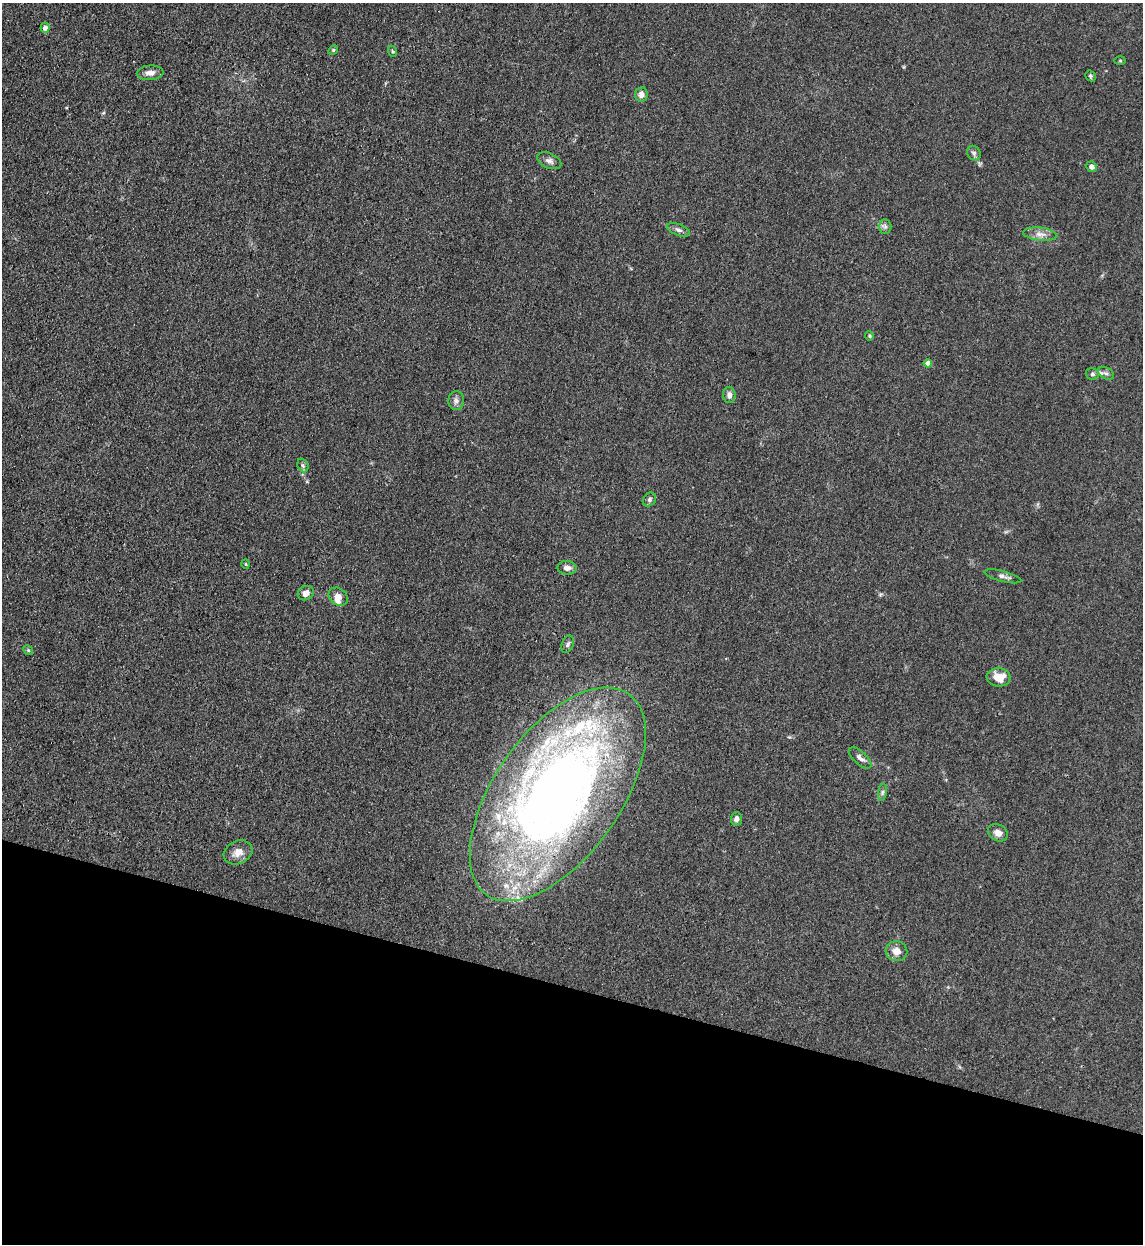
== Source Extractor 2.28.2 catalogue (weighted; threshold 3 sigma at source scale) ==
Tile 15 of 4 x 4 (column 3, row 4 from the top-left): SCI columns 2610-3750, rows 23-1264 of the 5101 x 5010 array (HDU 1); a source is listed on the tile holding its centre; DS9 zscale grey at full resolution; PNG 1145 x 1246 px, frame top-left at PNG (2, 3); each listed source drawn as its Kron ellipse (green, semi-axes under 4 px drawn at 4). Shown black and unused: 21% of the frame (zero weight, under 3 of 4 exposures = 7% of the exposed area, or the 3 px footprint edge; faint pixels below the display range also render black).
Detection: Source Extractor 2.28.2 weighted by HDU 2 'WHT'; one run over the whole footprint, this tile lists its part. Background 0.0807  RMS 0.011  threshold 0.0478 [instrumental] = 3 sigma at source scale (4.5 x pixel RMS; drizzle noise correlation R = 1.50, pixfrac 1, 0.05/0.05 arcsec/px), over >= 5 px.
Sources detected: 41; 5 inside a brighter listed object's ellipse — not listed separately; the other 36 listed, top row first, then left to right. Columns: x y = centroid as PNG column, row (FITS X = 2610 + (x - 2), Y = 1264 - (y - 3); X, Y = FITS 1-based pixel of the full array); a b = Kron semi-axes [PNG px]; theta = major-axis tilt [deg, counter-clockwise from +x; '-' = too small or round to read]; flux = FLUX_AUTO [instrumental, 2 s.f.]
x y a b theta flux
45 28 5 4 - 5.3
333 50 5 4 - 1.4
392 51 5 3 - 1.3
1120 61 6 4 -1 1.1
150 73 13 7 3 6.6
1090 76 6 5 - 1.9
641 94 7 6 - 5.1
974 153 8 6 -56 2.8
549 161 12 7 -23 4.8
1092 167 5 5 - 4.5
885 226 7 6 - 3
678 230 12 5 -21 3.8
1040 234 17 6 -7 7
869 336 5 4 - 1.2
928 363 4 4 - 8.8
1106 373 9 5 -26 3.1
1092 374 6 6 - 2.1
729 395 8 6 -88 4.9
456 401 9 8 - 4.6
303 465 7 5 -69 2.3
649 500 7 6 - 2.9
246 564 5 3 - 0.94
567 568 9 6 -2 6.3
1003 576 19 5 -15 4.4
306 593 8 7 - 7.5
338 597 10 8 -36 6.9
568 644 9 5 68 2.7
28 650 5 4 - 1.6
999 677 12 9 -6 16
860 758 14 6 -42 4.7
882 792 8 4 81 2.4
558 794 123 63 55 1000
736 819 7 5 82 4.3
998 833 10 8 -29 6.8
238 852 15 11 25 10
896 951 11 10 - 9.1